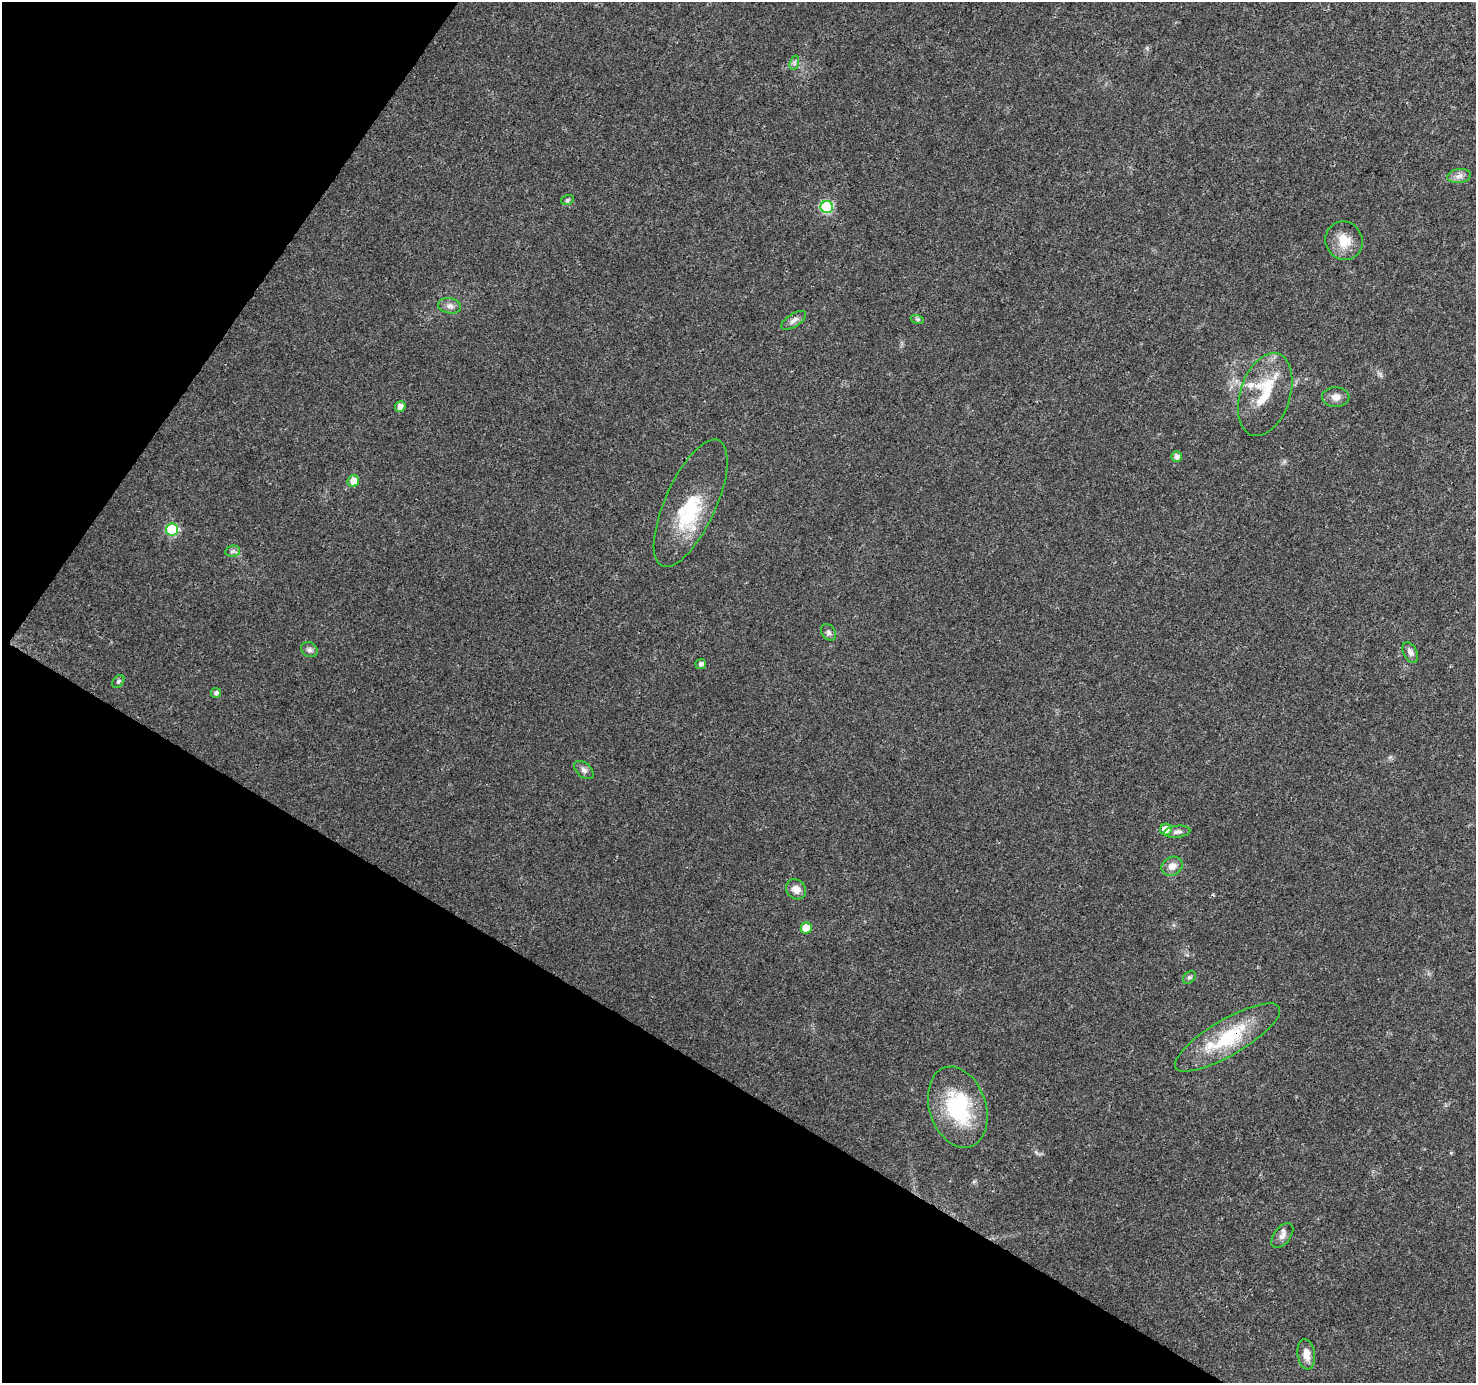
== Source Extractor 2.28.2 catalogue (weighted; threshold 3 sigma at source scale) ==
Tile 9 of 4 x 4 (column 1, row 3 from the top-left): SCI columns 10-1483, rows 1638-3018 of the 5906 x 5969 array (HDU 1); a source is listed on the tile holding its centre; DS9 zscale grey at full resolution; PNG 1478 x 1385 px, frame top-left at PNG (2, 2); each listed source drawn as its Kron ellipse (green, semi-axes under 4 px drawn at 4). Shown black and unused: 30% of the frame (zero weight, under 3 of 4 exposures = <1% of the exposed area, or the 3 px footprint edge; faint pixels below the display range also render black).
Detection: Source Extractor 2.28.2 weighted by HDU 2 'WHT'; one run over the whole footprint, this tile lists its part. Background 0.0264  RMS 0.0033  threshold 0.0148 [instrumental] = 3 sigma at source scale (4.5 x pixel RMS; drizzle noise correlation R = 1.50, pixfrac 1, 0.0396/0.0396 arcsec/px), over >= 5 px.
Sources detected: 39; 1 inside a brighter object's white glare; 1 cosmic-ray / hot-pixel residue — neither listed nor drawn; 4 inside a brighter listed object's ellipse — not listed separately; the other 33 listed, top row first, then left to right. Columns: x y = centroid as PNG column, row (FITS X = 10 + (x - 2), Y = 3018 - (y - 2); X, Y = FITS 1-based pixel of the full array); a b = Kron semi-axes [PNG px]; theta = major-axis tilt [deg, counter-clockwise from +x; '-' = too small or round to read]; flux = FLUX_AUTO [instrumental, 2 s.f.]
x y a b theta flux
794 63 7 4 71 0.74
1459 176 12 7 8 1.6
567 200 6 5 - 0.56
827 207 6 6 - 33
1344 241 19 18 - 6.2
450 306 12 7 -11 1.6
917 319 7 4 -18 0.56
794 320 14 6 33 1.6
1265 394 43 25 72 14
1336 397 13 10 -1 2.2
400 406 5 5 - 1.9
1177 457 5 5 - 1.5
353 481 6 5 - 3.9
691 503 69 25 65 19
172 530 6 6 - 26
233 551 8 5 10 0.85
828 632 9 6 -58 0.98
309 650 9 7 -30 1
1410 652 11 6 -63 1.4
701 664 5 5 - 0.96
118 681 7 5 50 0.64
216 693 5 5 - 1.1
584 770 11 7 -41 1.2
1166 830 6 5 - 4
1177 832 13 6 8 1.3
1172 866 11 9 27 2.5
796 889 11 9 -44 2.6
806 928 5 5 - 6.3
1189 977 7 5 46 0.63
1227 1038 60 18 30 23
958 1107 42 28 -72 28
1282 1236 14 8 52 1.9
1306 1354 15 8 -82 3.4
Overlapping masked pixels (flux is a lower limit): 1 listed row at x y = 1227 1038